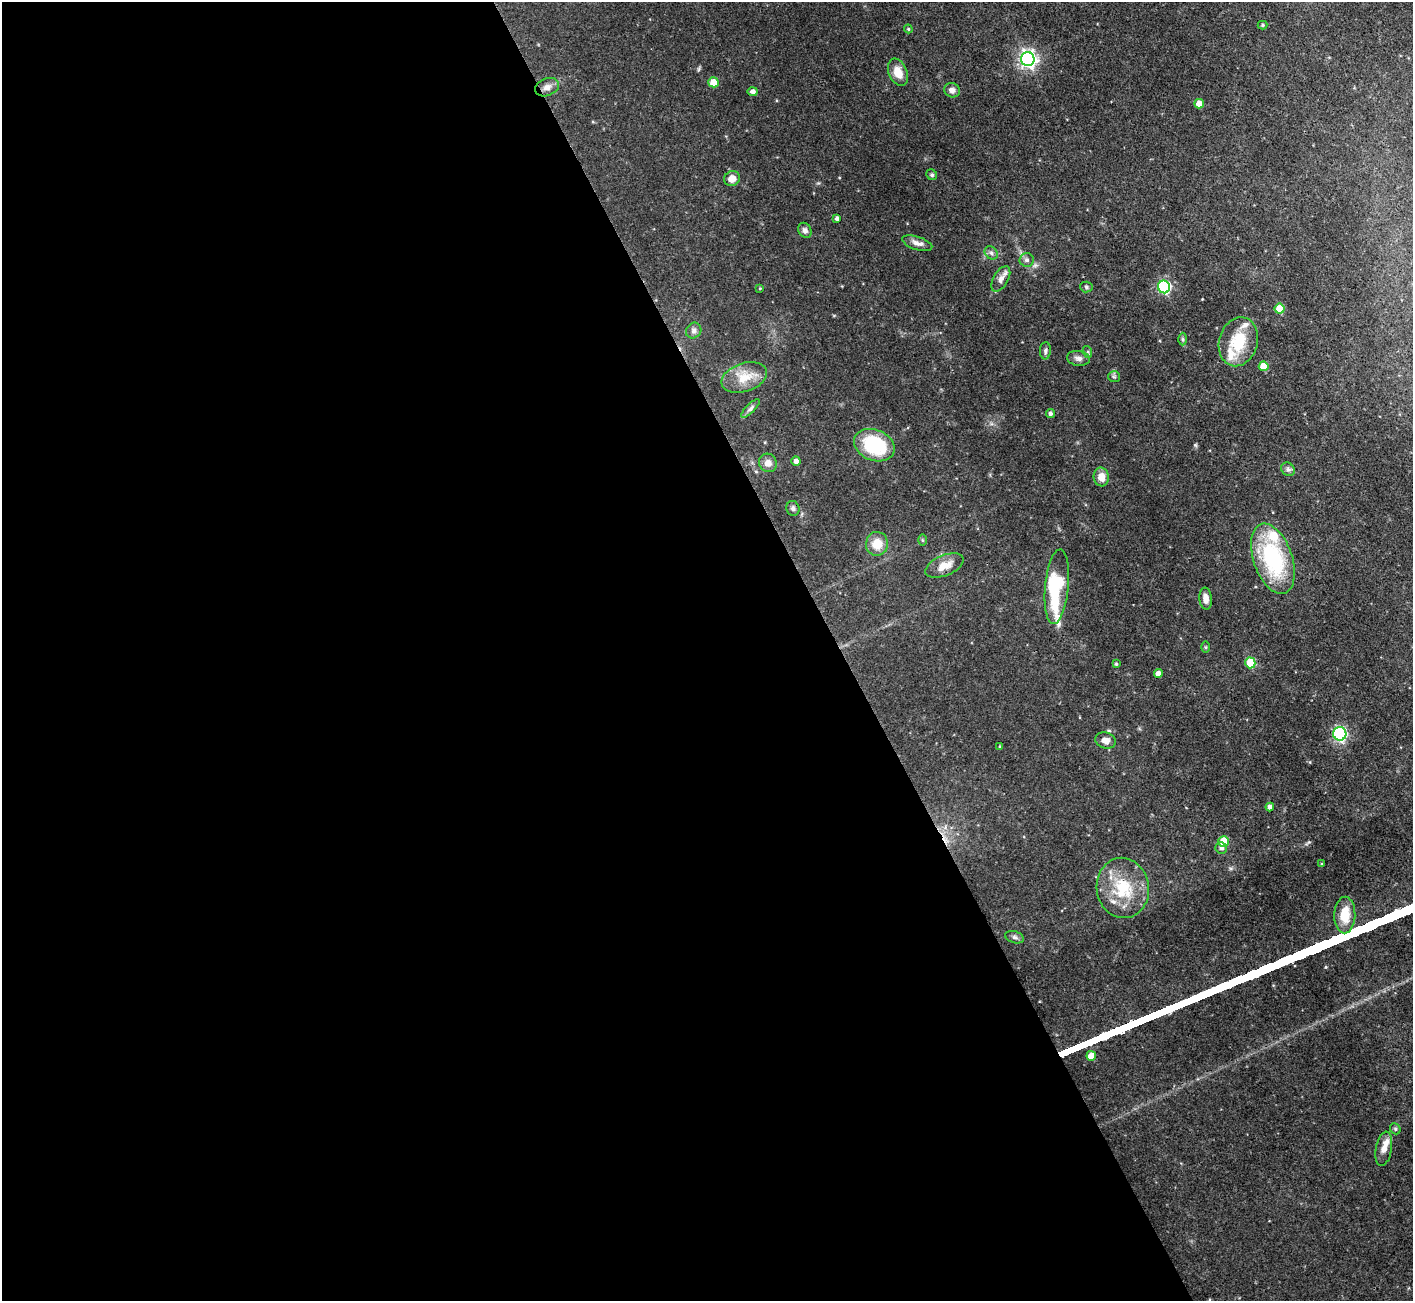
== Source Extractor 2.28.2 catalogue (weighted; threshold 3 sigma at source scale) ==
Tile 9 of 4 x 4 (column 1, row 3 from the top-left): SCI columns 2-1412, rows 1585-2883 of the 5648 x 5633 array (HDU 1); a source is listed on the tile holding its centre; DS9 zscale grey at full resolution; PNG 1415 x 1303 px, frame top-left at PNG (2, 2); each listed source drawn as its Kron ellipse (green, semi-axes under 4 px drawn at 4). Shown black and unused: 60% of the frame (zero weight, under 3 of 4 exposures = <1% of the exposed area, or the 3 px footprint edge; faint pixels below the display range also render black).
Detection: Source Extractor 2.28.2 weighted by HDU 2 'WHT'; one run over the whole footprint, this tile lists its part. Background 0.0568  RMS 0.0043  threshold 0.0194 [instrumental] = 3 sigma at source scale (4.5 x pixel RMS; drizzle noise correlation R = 1.50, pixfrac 1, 0.05/0.05 arcsec/px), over >= 5 px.
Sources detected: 67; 1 cosmic-ray / hot-pixel residue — neither listed nor drawn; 5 inside a brighter listed object's ellipse — not listed separately; the other 61 listed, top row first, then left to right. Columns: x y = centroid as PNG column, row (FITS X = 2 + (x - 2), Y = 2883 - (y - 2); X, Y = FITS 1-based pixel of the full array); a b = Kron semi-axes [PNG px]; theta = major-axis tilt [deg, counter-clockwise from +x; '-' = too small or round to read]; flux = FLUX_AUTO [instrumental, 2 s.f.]
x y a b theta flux
1263 25 5 4 - 0.69
908 29 4 4 - 0.52
1028 59 7 6 - 160
898 72 14 9 -67 5.5
713 82 5 5 - 7.3
547 87 12 8 23 2.7
952 90 8 7 - 2
753 92 5 4 - 1.6
1199 104 5 4 - 5.4
932 175 6 5 - 0.8
732 179 8 7 - 3.5
837 218 4 4 - 0.97
805 230 8 6 -57 1.5
917 243 16 6 -17 2.6
991 253 7 6 - 1.2
1027 260 7 7 - 1.3
1001 279 14 7 60 2.7
1086 287 6 5 - 0.78
1164 287 6 6 - 51
760 288 4 3 - 0.41
1280 309 5 5 - 12
694 331 8 7 - 1.4
1183 339 6 4 -89 0.66
1238 342 25 19 73 16
1045 351 9 5 88 1
1088 352 6 4 -72 0.56
1078 358 11 7 -8 2
1264 366 5 5 - 6.7
744 377 23 14 18 8.3
1114 377 6 5 - 0.77
750 408 12 4 45 1.3
1050 413 4 4 - 1.2
874 445 21 15 -22 28
796 461 5 4 - 1.7
768 463 9 9 - 2.9
1288 469 7 6 - 1.1
1101 477 9 7 -82 4.5
793 508 7 6 - 1
922 540 6 4 -89 0.49
877 544 12 11 - 7.2
1273 559 36 19 -71 43
944 565 20 10 23 5.5
1057 587 37 11 85 40
1206 599 11 6 -84 3.1
1206 647 6 4 -89 0.47
1250 663 5 5 - 16
1116 664 4 3 - 0.56
1158 674 4 4 - 2.6
1340 734 7 6 - 69
1106 741 10 8 -17 2.9
1000 747 3 3 - 0.53
1270 807 4 4 - 1.7
1224 841 5 5 - 13
1221 848 6 5 - 1.5
1322 864 3 3 - 0.51
1123 888 30 26 -81 20
1345 915 18 10 89 9.3
1015 937 9 5 -17 1.2
1091 1056 5 5 - 5.3
1395 1129 6 5 - 0.65
1384 1149 17 8 79 3.6